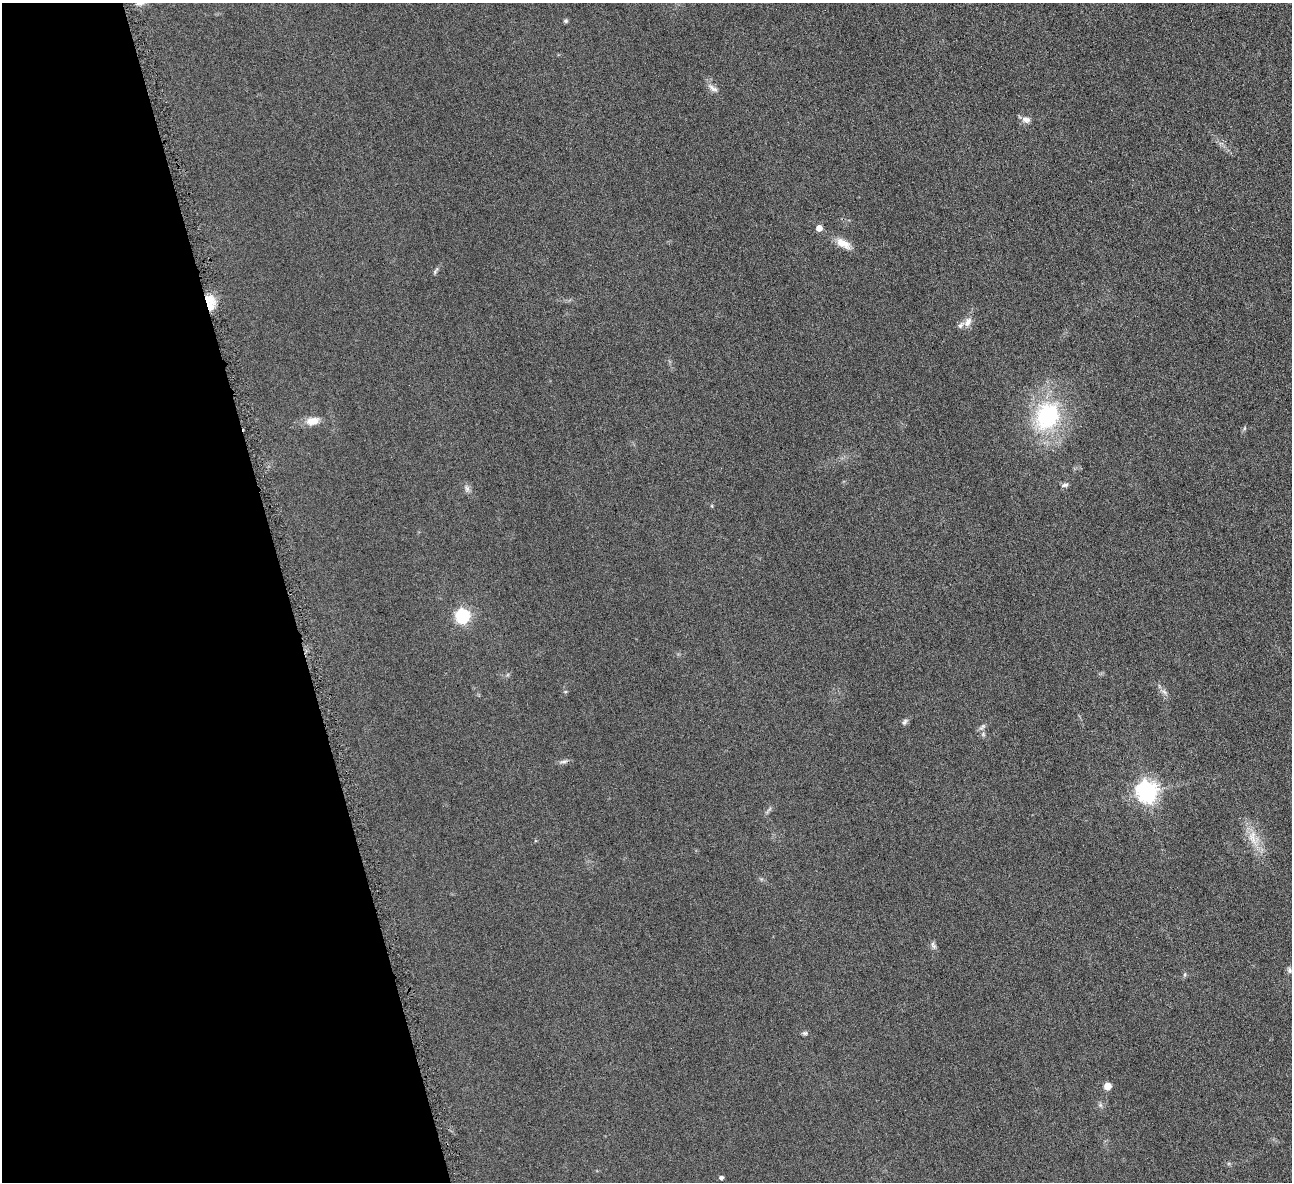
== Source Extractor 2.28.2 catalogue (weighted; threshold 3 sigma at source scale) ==
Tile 5 of 4 x 4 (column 1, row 2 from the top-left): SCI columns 7-1296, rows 2518-3697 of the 5171 x 5154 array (HDU 1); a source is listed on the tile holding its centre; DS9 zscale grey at full resolution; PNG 1294 x 1184 px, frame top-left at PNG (2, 3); no overlay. Shown black and unused: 22% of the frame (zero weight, under 4 of 8 exposures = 1% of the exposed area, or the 3 px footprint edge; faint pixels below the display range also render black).
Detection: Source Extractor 2.28.2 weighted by HDU 2 'WHT'; one run over the whole footprint, this tile lists its part. Background 0.0978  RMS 0.0094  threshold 0.0383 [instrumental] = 3 sigma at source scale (4.09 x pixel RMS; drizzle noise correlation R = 1.36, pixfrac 0.8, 0.05/0.05 arcsec/px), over >= 5 px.
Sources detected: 27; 1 inside a brighter listed object's ellipse — not listed separately; the other 26 listed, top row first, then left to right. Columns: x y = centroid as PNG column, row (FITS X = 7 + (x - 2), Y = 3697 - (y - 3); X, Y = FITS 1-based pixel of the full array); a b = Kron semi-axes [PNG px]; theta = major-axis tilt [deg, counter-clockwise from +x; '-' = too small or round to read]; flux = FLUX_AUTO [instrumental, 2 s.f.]
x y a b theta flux
566 21 6 5 - 1.4
713 88 17 6 -36 4.3
1026 120 11 8 -13 4.6
819 228 5 5 - 6.9
843 243 22 10 -28 10
435 271 11 4 58 1.8
210 302 21 9 -79 14
968 322 14 9 63 6.1
1047 416 42 33 65 84
313 421 17 10 11 9.1
1065 485 10 5 10 2.2
467 489 9 7 -87 2.9
462 616 7 7 - 91
565 692 5 3 - 0.93
1164 692 8 4 -37 2.4
905 722 9 5 58 2.1
982 727 11 5 45 2.4
564 762 13 4 7 2.5
1147 792 8 7 - 500
1253 837 24 11 -74 15
933 945 11 6 -59 2.5
1289 970 9 6 -66 2.1
1185 974 6 3 72 1.1
805 1033 7 5 0 1.7
1107 1086 5 5 - 16
721 1177 4 4 - 2.7
Overlapping masked pixels (flux is a lower limit): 1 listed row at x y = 210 302